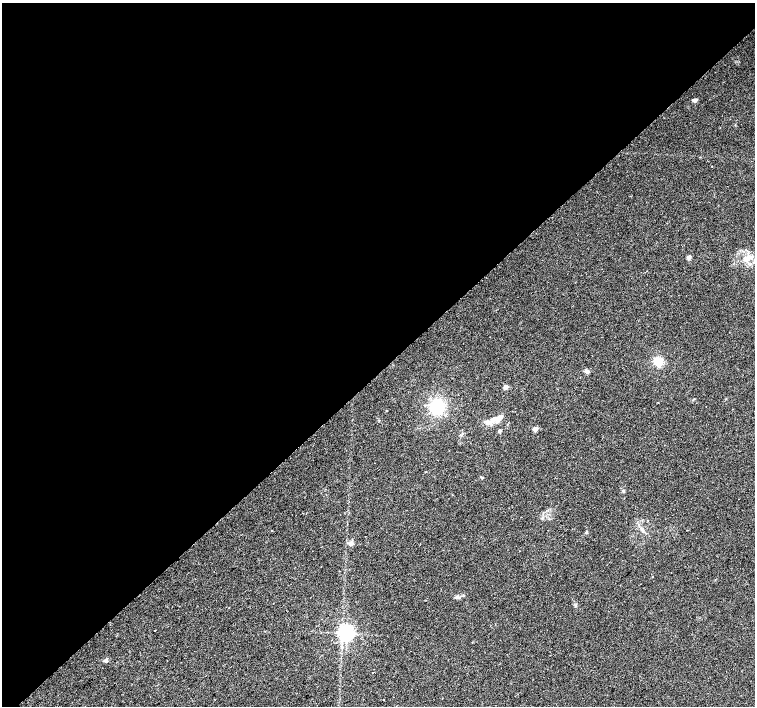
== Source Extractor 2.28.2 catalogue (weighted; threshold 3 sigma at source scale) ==
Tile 2 of 4 x 4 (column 2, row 1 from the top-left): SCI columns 1555-3060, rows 4488-5895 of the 6116 x 6093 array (HDU 1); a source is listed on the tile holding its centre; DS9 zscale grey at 2 x 2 block average (1 PNG px = mean of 2 x 2 image px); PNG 757 x 708 px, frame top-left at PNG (2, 3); no overlay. Shown black and unused: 53% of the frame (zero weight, under 2 of 3 exposures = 3% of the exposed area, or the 3 px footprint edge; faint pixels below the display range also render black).
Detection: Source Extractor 2.28.2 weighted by HDU 2 'WHT'; one run over the whole footprint, this tile lists its part. Background 0.05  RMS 0.0057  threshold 0.0257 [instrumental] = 3 sigma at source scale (4.5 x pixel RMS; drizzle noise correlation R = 1.50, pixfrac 1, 0.0396/0.0396 arcsec/px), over >= 5 px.
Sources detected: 26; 1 coinciding with a brighter row at this scale — not listed separately; the other 25 listed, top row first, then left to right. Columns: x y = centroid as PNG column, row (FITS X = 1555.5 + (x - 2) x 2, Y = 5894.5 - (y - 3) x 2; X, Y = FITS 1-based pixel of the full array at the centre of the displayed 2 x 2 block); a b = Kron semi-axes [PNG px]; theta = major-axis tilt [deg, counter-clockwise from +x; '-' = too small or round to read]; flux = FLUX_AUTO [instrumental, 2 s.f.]
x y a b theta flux
694 100 8 3 -7 2.2
712 166 2 2 - 0.47
689 257 2 2 - 9.3
746 258 10 6 -7 8.7
658 362 3 3 - 140
587 371 6 4 -34 3.1
506 387 2 2 - 12
437 406 12 11 - 54
386 410 2 2 - 0.98
498 418 10 7 49 8
488 422 7 5 56 5.2
534 429 2 2 - 7.8
499 431 2 2 - 5.9
482 477 4 2 - 1.1
623 491 4 3 - 1.3
272 530 2 2 - 1.4
687 530 2 2 - 0.84
586 532 4 3 - 1.4
351 543 3 3 - 12
463 595 3 3 - 1.1
456 597 6 4 29 2.7
155 630 2 2 - 3.8
346 633 4 4 - 550
105 660 5 3 - 2
383 699 2 2 - 0.7
Diffuse or blended objects may show on this block-average render without a row.